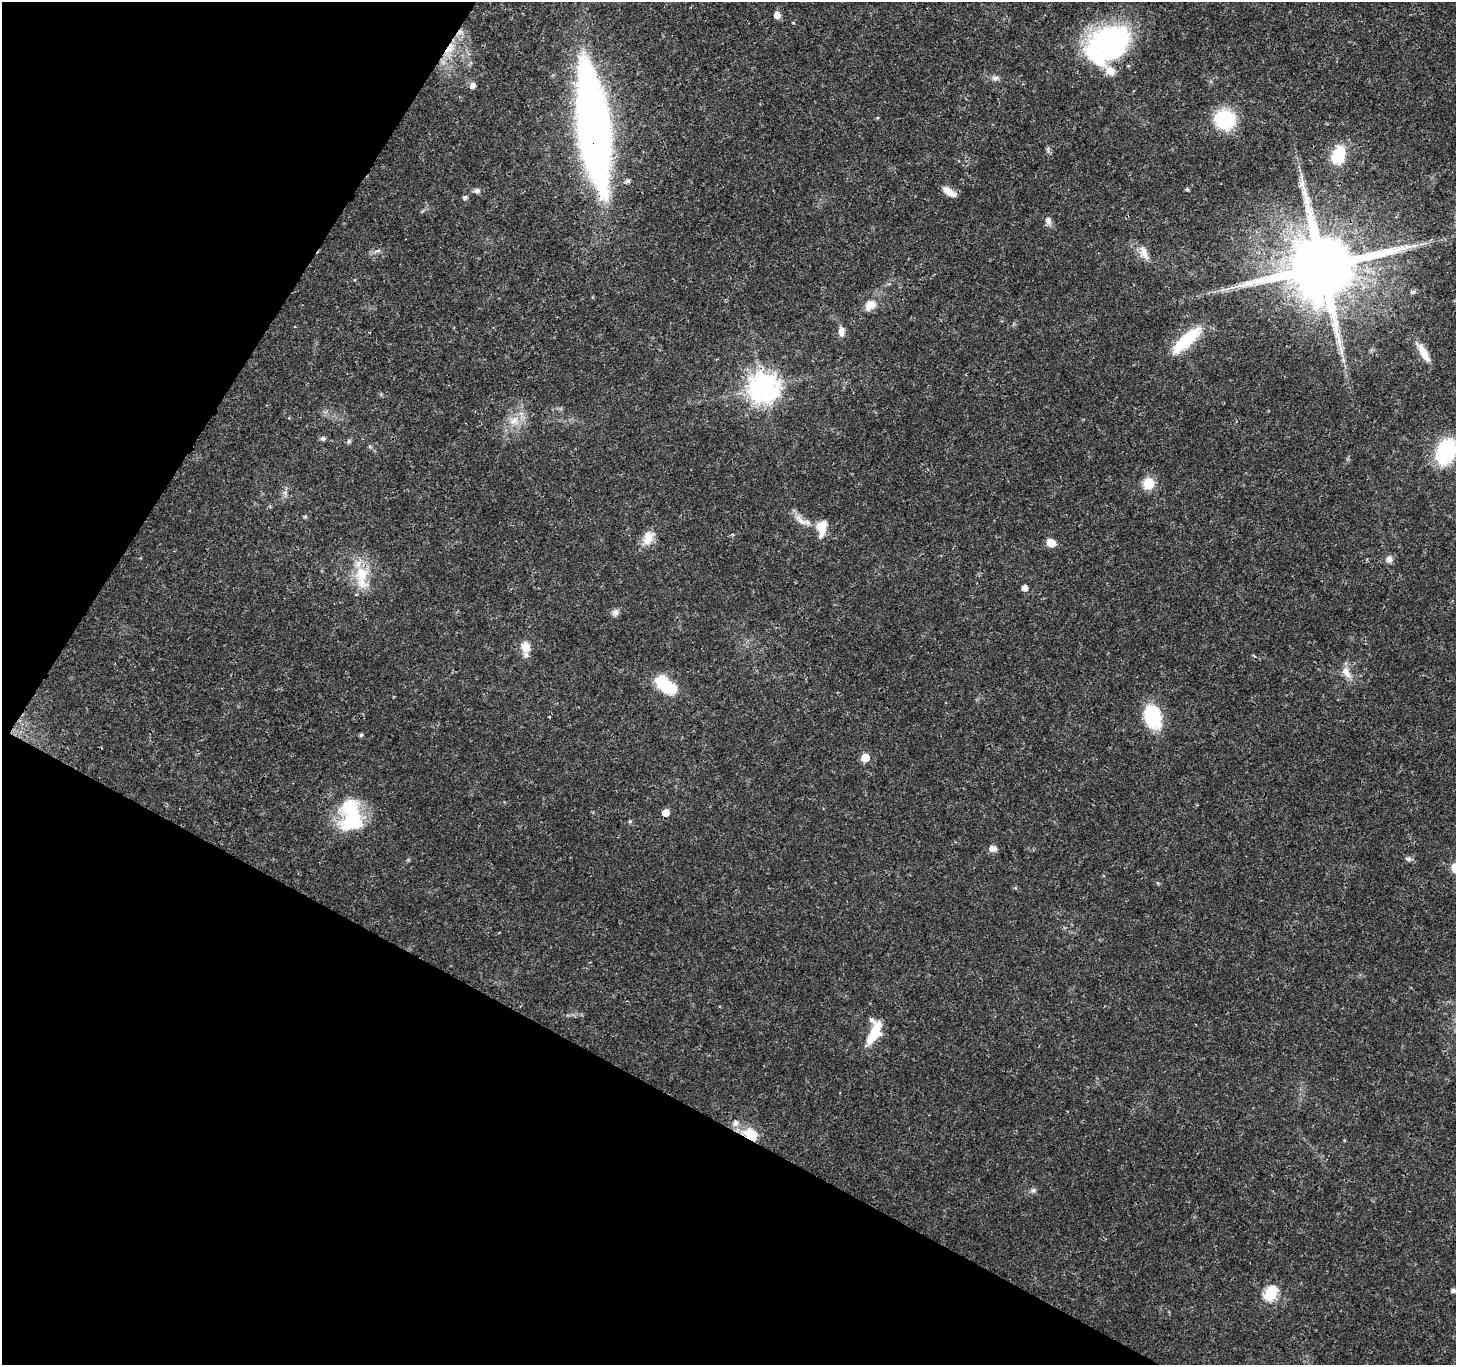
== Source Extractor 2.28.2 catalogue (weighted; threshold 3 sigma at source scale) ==
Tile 9 of 4 x 4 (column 1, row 3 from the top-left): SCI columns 7-1460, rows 1562-2924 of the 5835 x 5916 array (HDU 1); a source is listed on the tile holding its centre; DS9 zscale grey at full resolution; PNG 1458 x 1367 px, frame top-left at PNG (2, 2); no overlay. Shown black and unused: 27% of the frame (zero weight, under 3 of 4 exposures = <1% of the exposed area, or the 3 px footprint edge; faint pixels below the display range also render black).
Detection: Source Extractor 2.28.2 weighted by HDU 2 'WHT'; one run over the whole footprint, this tile lists its part. Background 0.0187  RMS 0.0017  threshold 0.00782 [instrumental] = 3 sigma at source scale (4.5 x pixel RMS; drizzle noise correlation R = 1.50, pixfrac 1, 0.0396/0.0396 arcsec/px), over >= 5 px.
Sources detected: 64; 3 inside a brighter object's white glare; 1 cosmic-ray / hot-pixel residue — not listed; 3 inside a brighter listed object's ellipse — not listed separately; the other 57 listed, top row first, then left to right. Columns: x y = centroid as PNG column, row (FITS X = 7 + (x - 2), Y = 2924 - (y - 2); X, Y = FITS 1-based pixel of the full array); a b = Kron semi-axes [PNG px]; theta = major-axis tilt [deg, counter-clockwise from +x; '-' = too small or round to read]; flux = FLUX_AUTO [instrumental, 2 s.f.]
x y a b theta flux
777 15 6 5 - 1.5
460 32 10 6 21 0.79
1110 42 51 32 18 31
449 49 19 10 52 3.1
995 78 10 6 1 0.63
473 86 7 6 - 0.86
1225 120 19 17 -20 11
594 127 90 20 -83 190
1338 155 20 13 71 6.4
627 181 6 5 - 0.51
1187 189 5 4 - 0.28
476 191 8 7 - 0.58
949 192 17 7 -35 1.6
465 197 5 4 - 0.52
1048 221 11 8 -90 0.76
1144 253 21 9 -65 1.6
1322 267 19 17 41 2200
1413 292 7 6 - 0.36
870 305 14 10 34 2
841 331 11 7 -86 1.2
1186 340 42 13 42 7.8
1424 353 31 8 -60 2.5
1343 360 7 4 -71 0.39
763 387 9 9 - 240
514 420 14 10 27 2
323 438 6 6 - 0.39
349 442 7 5 68 0.33
1446 452 22 15 69 17
1148 483 11 11 - 3.4
285 493 6 6 - 0.5
305 516 6 4 0 0.23
801 521 23 8 -45 1.8
822 530 19 13 -73 2.6
648 538 18 11 72 2.6
1051 543 11 8 -26 1.6
1389 559 9 8 - 0.78
361 574 25 18 86 5.6
1025 588 5 5 - 1.3
615 612 10 8 50 0.69
525 647 14 12 -63 2
1346 672 18 9 -63 1.7
665 685 24 14 -51 6.8
1153 717 21 14 -71 12
361 735 5 4 - 0.33
865 758 6 5 - 4.2
351 811 36 21 -67 11
666 813 5 5 - 2.1
630 821 5 4 - 0.26
993 849 9 7 -6 0.95
1408 859 8 5 -9 0.45
1455 867 6 6 - 6.1
874 1032 29 12 71 5.4
735 1123 9 8 - 0.96
751 1134 19 12 -27 4
1033 1190 7 6 - 0.48
1453 1291 5 4 - 0.61
1271 1294 7 6 - 23
Overlapping masked pixels (flux is a lower limit): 6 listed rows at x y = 460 32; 449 49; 594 127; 1322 267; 361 574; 751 1134
Isophote crosses this tile's border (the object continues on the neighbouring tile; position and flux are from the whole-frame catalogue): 2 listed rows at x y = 1446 452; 1455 867